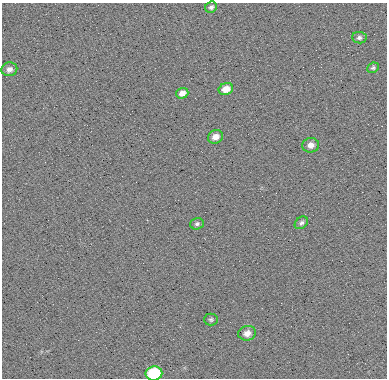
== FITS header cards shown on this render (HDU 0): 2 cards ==
NAXIS1  =                  385
NAXIS2  =                  376

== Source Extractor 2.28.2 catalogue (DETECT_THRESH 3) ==
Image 385 x 376 px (HDU 0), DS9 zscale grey, 1 PNG px = 1 image px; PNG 389 x 380 px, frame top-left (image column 1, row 376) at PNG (2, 3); each listed source drawn as its Kron ellipse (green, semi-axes under 4 px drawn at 4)
Background 5.95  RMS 8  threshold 23.9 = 3 sigma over >= 5 px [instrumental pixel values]
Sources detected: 13; all 13 listed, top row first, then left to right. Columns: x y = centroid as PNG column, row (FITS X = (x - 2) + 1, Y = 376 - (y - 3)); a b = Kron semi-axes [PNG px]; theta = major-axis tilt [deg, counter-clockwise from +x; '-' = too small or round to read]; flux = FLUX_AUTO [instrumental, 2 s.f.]
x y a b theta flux
211 7 6 5 - 1400
359 38 7 5 -4 1400
373 68 6 5 - 1100
9 69 8 7 - 2800
226 89 7 6 - 5600
182 93 6 5 - 3300
215 137 8 6 26 4100
311 145 8 7 - 3600
301 223 7 5 41 1400
197 224 7 5 19 1300
211 319 7 6 - 1100
247 333 9 7 11 3800
154 373 8 7 - 34000
At the frame edge (FLAGS 8, measured only in part): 1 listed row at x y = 154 373